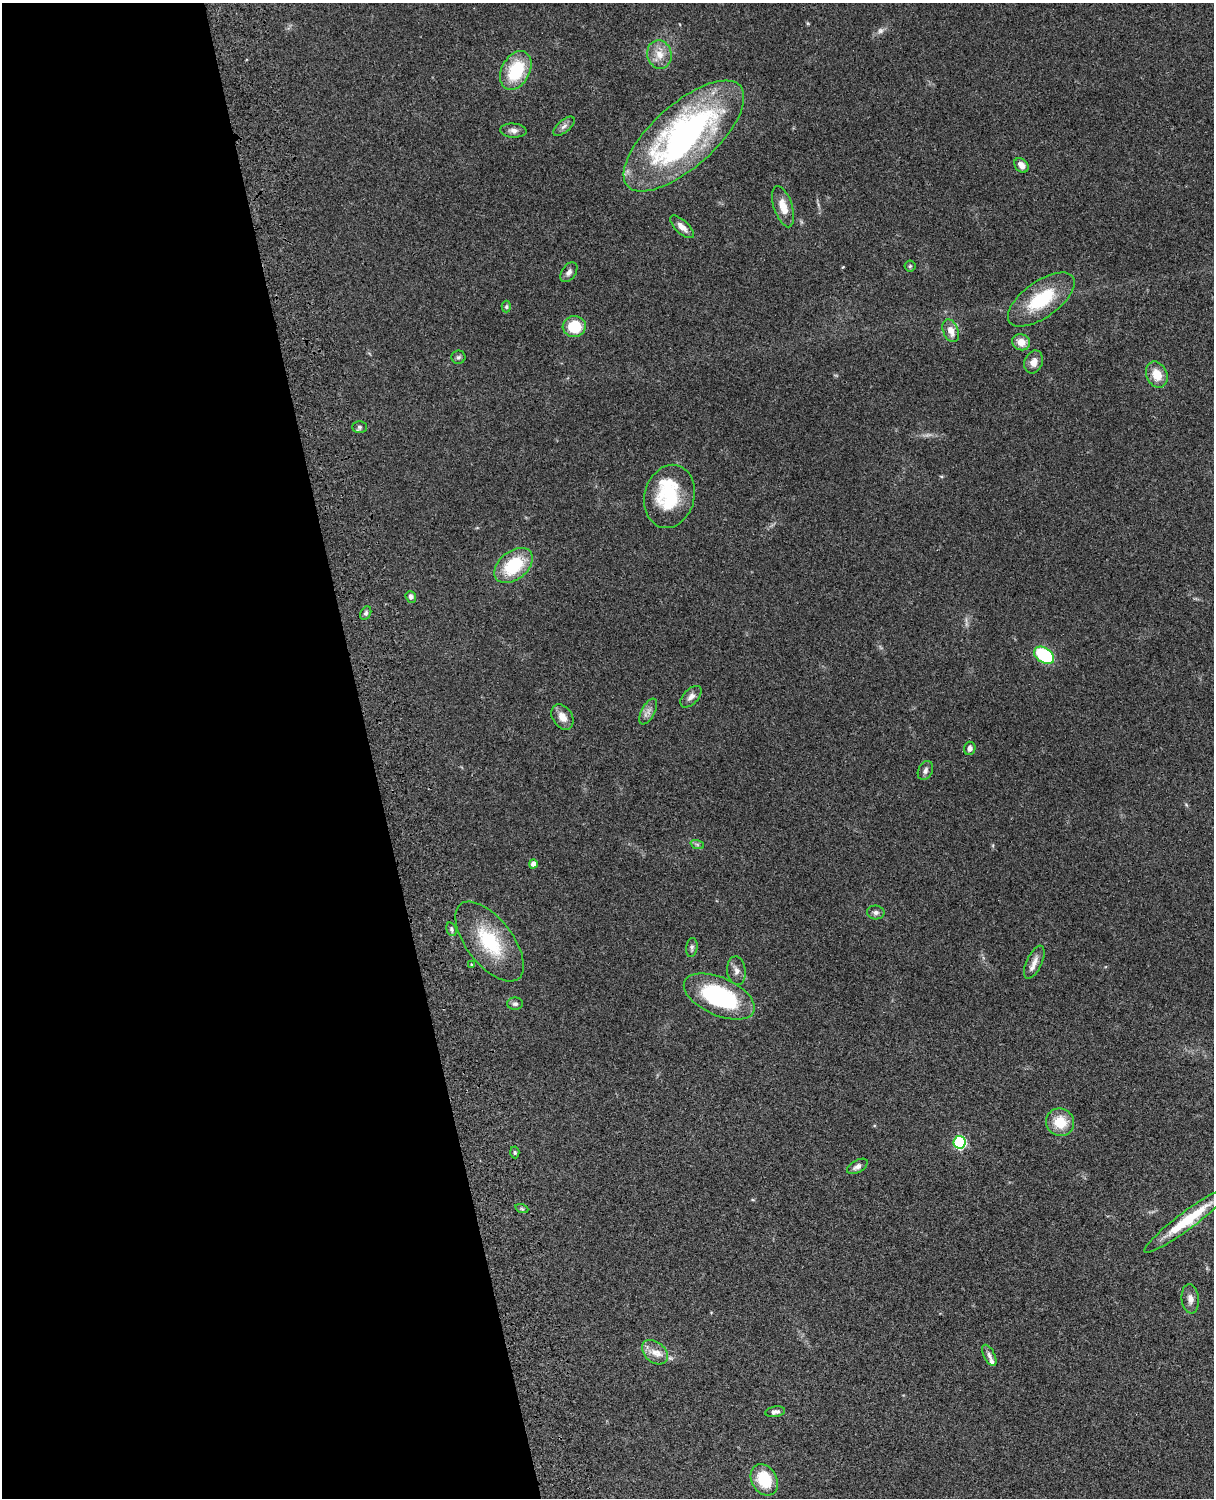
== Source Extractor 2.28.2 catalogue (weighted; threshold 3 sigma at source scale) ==
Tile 5 of 4 x 3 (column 1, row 2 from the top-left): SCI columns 122-1333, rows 1773-3268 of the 5088 x 4927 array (HDU 1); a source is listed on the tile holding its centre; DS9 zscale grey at full resolution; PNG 1216 x 1500 px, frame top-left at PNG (2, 3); each listed source drawn as its Kron ellipse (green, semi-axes under 4 px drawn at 4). Shown black and unused: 31% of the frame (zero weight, under 3 of 4 exposures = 6% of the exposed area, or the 3 px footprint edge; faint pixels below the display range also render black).
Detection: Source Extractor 2.28.2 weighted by HDU 2 'WHT'; one run over the whole footprint, this tile lists its part. Background 0.106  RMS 0.0065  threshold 0.0294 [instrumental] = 3 sigma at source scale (4.5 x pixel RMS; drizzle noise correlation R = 1.50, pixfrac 1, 0.05/0.05 arcsec/px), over >= 5 px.
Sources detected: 55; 2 too faint to see at this stretch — neither listed nor drawn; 2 inside a brighter listed object's ellipse — not listed separately; the other 51 listed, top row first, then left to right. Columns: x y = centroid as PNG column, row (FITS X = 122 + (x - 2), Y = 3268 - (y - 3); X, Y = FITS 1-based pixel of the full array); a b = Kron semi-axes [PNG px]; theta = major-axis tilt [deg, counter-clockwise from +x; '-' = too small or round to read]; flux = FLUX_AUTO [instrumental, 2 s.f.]
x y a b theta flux
659 54 14 12 -76 8.1
516 70 21 14 62 32
564 126 13 6 40 2.8
513 131 13 7 -4 3.2
684 136 75 31 42 200
1021 165 8 6 -48 4.1
783 207 21 9 -72 9.5
682 227 15 6 -43 4.7
910 266 5 5 - 0.92
569 272 11 7 56 2.7
1041 299 39 18 36 34
506 307 6 4 -89 1
574 326 11 10 - 22
951 331 12 7 -68 6
1021 342 9 8 - 7.1
458 357 7 6 - 1.6
1034 362 12 9 69 5.2
1157 375 13 10 -66 11
360 427 7 5 0 1.4
669 496 32 25 75 40
513 566 22 14 39 32
411 597 6 5 - 2.2
366 613 7 5 63 1.5
1044 655 11 7 -33 45
691 697 13 7 45 3.6
648 712 14 6 62 3.7
562 717 14 9 -58 6.3
970 748 7 5 74 2.7
925 771 10 7 66 2.5
697 844 7 4 -19 1.3
533 864 4 4 - 4.1
876 912 9 7 -3 2.2
451 929 7 5 -74 1.3
489 942 47 23 -52 39
692 947 9 5 82 1.6
1034 962 18 7 65 5.4
472 965 3 3 - 1.1
736 971 14 9 -82 3.9
719 997 38 19 -24 74
515 1004 8 6 -1 1.7
1060 1122 14 13 - 15
959 1142 6 6 - 82
515 1152 6 4 -87 1.1
857 1166 11 6 30 2.9
522 1209 6 4 -19 0.96
1187 1220 53 8 37 28
1190 1299 14 8 -84 4.2
655 1352 15 10 -40 6.5
989 1355 11 5 -64 2.4
775 1412 10 5 9 2.6
764 1480 16 12 -60 23